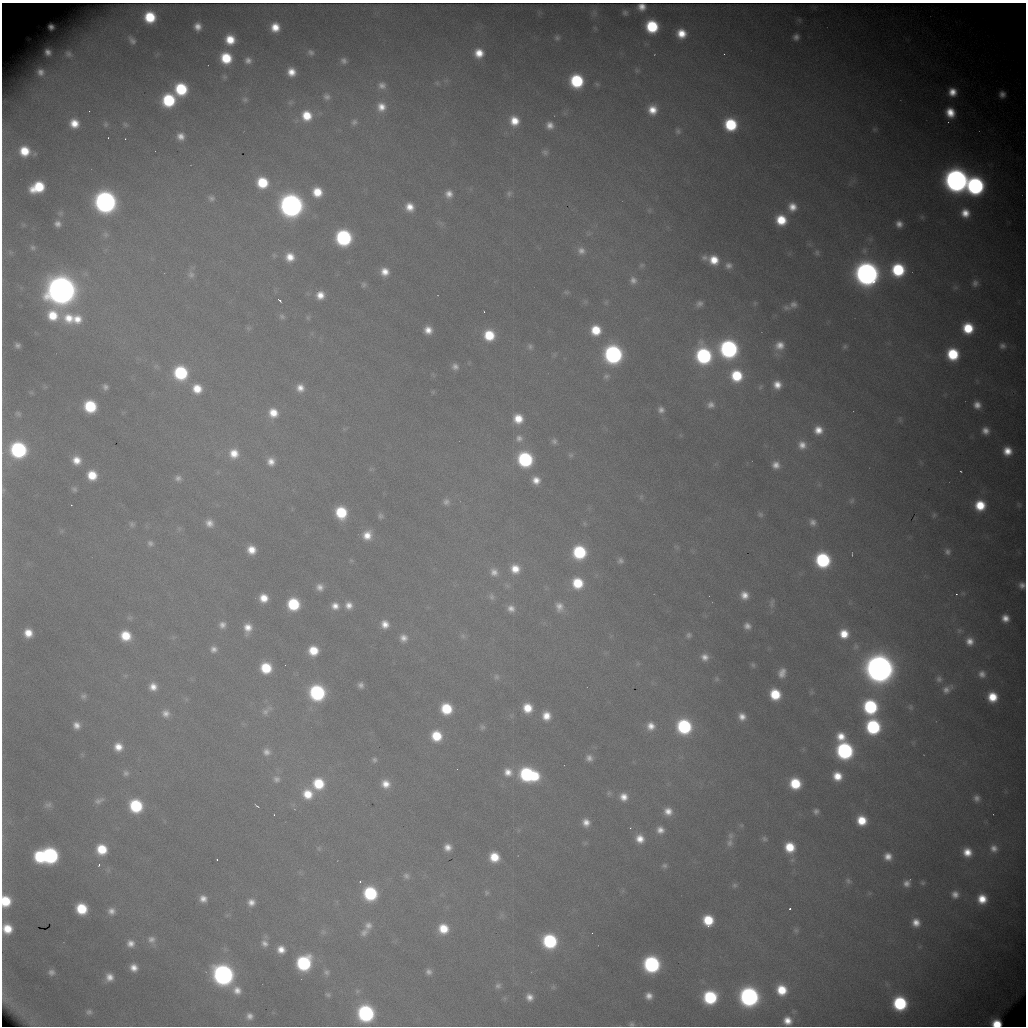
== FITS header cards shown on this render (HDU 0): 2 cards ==
NAXIS1  =                 1024 /fastest changing axis
NAXIS2  =                 1024 /next to fastest changing axis

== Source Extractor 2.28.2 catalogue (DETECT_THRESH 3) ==
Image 1024 x 1024 px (HDU 0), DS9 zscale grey, 1 PNG px = 1 image px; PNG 1028 x 1028 px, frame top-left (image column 1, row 1024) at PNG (2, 3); no overlay
Background 7820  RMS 83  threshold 250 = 3 sigma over >= 5 px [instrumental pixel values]
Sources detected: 351; all 351 listed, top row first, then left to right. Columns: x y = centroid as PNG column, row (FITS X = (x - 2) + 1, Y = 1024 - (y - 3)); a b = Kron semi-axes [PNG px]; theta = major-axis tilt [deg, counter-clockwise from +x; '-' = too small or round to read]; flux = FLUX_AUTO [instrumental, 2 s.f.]
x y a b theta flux
642 7 7 6 - 4.9e+04
594 13 10 7 -73 2.1e+04
625 13 7 6 - 1.7e+04
150 17 9 9 - 2.6e+05
799 20 7 5 -46 1.0e+04
198 26 11 10 - 6.4e+04
652 26 10 9 - 3.8e+05
51 27 6 6 - 3.7e+04
275 27 10 9 - 1.1e+05
595 28 7 4 -45 8.0e+03
681 34 9 8 - 1.2e+05
796 37 7 6 - 2.9e+04
557 38 8 6 -35 1.6e+04
132 40 7 4 -46 1.8e+04
230 40 10 10 - 1.4e+05
48 52 13 12 - 7.4e+04
311 52 9 7 -38 2.3e+04
479 53 10 9 - 1.1e+05
68 54 16 13 -31 7.3e+04
724 54 2 2 - 2.8e+03
226 58 10 10 - 2.5e+05
248 60 9 8 - 3.4e+04
344 61 8 7 - 2.5e+04
637 70 7 6 - 1.2e+04
41 72 14 13 - 7.5e+04
291 72 8 7 - 7.5e+04
224 77 8 6 -37 1.3e+04
577 81 10 9 - 4.9e+05
437 83 6 6 - 1.2e+04
597 84 8 5 -36 1.1e+04
382 85 11 9 -17 3.8e+04
181 89 10 9 - 3.8e+05
952 92 10 9 - 8.6e+04
1002 94 10 9 - 4.9e+04
327 97 9 8 - 2.5e+04
169 100 10 10 - 4.5e+05
245 100 8 7 - 1.9e+04
290 102 8 6 43 1.4e+04
381 107 12 11 - 8.0e+04
652 110 12 11 - 1.1e+05
89 111 2 2 - 3.0e+03
950 112 11 9 -68 1.2e+05
307 116 11 11 - 1.6e+05
514 121 12 11 - 1.2e+05
354 122 9 8 - 2.2e+04
74 123 8 8 - 9.7e+04
106 124 9 7 -90 1.8e+04
125 124 10 6 -25 1.7e+04
550 125 9 8 - 4.7e+04
731 125 10 10 - 4.0e+05
875 129 7 6 - 1.2e+04
678 131 11 9 -79 3.0e+04
181 136 8 7 - 4.7e+04
108 138 3 2 - 6.2e+03
125 139 2 2 - 4.2e+03
24 151 8 8 - 1.5e+05
545 152 9 7 -23 2.0e+04
956 180 13 13 - 4.6e+06
262 183 10 10 - 2.6e+05
975 186 12 11 - 1.7e+06
38 187 13 9 23 2.7e+05
317 192 10 9 - 1.4e+05
449 194 11 10 - 5.6e+04
509 194 9 8 - 1.9e+04
211 198 9 8 - 2.2e+04
105 202 12 12 - 3.4e+06
291 205 13 12 - 3.9e+06
410 207 11 9 -61 8.4e+04
792 207 11 11 - 8.1e+04
649 210 7 6 - 1.2e+04
61 213 7 7 - 1.3e+04
965 213 12 11 - 1.0e+05
922 217 6 6 - 1.2e+04
781 220 11 10 - 1.9e+05
441 223 9 4 -44 1.6e+04
58 224 7 6 - 3.0e+04
899 224 7 7 - 4.2e+04
105 234 8 7 - 1.8e+04
344 238 11 10 - 1.0e+06
33 247 8 7 - 1.8e+04
581 251 11 10 - 4.2e+04
10 252 9 6 -18 1.7e+04
817 253 9 7 -88 1.8e+04
290 257 10 10 - 9.0e+04
705 258 9 8 - 2.5e+04
714 260 11 10 - 1.3e+05
642 265 8 6 20 1.3e+04
729 265 11 10 - 4.0e+04
898 270 10 10 - 4.6e+05
385 272 9 8 - 7.3e+04
867 274 13 12 - 4.3e+06
191 275 10 10 - 2.8e+04
633 280 10 9 - 3.5e+04
975 283 10 9 - 3.3e+04
364 285 8 7 - 1.6e+04
955 287 8 5 -6 1.4e+04
61 290 16 16 - 7.0e+06
566 292 7 5 -1 1.1e+04
320 295 9 9 - 7.6e+04
280 300 4 2 - 1.3e+04
755 303 6 5 - 1.1e+04
699 304 8 7 - 2.6e+04
793 304 11 10 - 3.9e+04
786 308 12 8 -8 3.1e+04
484 312 2 2 - 3.3e+03
53 315 12 12 - 1.8e+05
282 316 9 7 -41 1.8e+04
72 318 32 15 -9 2.5e+05
308 318 8 6 -74 1.1e+04
248 328 8 5 -24 1.1e+04
968 328 9 9 - 2.4e+05
428 330 7 7 - 6.1e+04
596 330 10 9 - 1.7e+05
489 335 10 10 - 2.2e+05
17 345 6 5 - 2.2e+04
779 345 13 12 - 8.2e+04
845 346 7 6 - 1.3e+04
1003 346 9 8 - 2.7e+04
530 347 10 8 -78 2.2e+04
729 349 11 11 - 1.7e+06
613 354 11 11 - 1.7e+06
953 354 10 9 - 3.2e+05
704 356 12 10 -73 9.9e+05
455 366 8 7 - 2.9e+04
181 373 11 10 - 5.6e+05
606 376 10 8 31 2.6e+04
736 376 11 11 - 2.8e+05
777 385 9 8 - 7.1e+04
105 387 6 5 - 1.9e+04
760 387 9 5 59 1.1e+04
300 388 10 9 - 6.1e+04
197 389 11 10 - 1.2e+05
433 392 6 5 - 7.0e+03
31 393 7 4 -1 8.7e+03
711 405 10 9 - 3.6e+04
977 405 8 8 - 5.2e+04
90 406 10 9 - 3.5e+05
661 410 9 8 - 3.2e+04
273 413 11 10 - 1.1e+05
18 414 9 6 -26 1.5e+04
518 419 11 10 - 1.2e+05
900 420 8 6 -76 1.4e+04
818 430 9 9 - 7.5e+04
985 431 9 8 - 5.0e+04
519 438 11 11 - 4.1e+04
554 441 8 7 - 2.0e+04
802 445 10 10 - 5.6e+04
18 450 11 10 - 1.1e+06
1007 451 9 9 - 9.2e+04
234 453 12 12 - 1.1e+05
571 455 8 7 - 1.5e+04
525 459 11 10 - 7.5e+05
76 460 10 9 - 8.3e+04
271 461 9 9 - 5.8e+04
776 465 8 8 - 4.7e+04
961 471 3 2 - 5.0e+03
92 475 9 9 - 1.5e+05
178 478 9 8 - 2.6e+04
536 480 9 9 - 6.6e+04
74 489 7 6 - 1.6e+04
3 490 9 6 76 1.6e+04
641 497 8 6 88 1.2e+04
852 501 8 7 - 1.5e+04
446 502 10 9 - 2.9e+04
71 505 2 2 - 1.6e+04
980 505 10 10 - 1.9e+05
1019 505 8 6 -74 1.2e+04
341 512 10 9 - 2.9e+05
760 514 8 6 -4 1.5e+04
934 515 7 6 - 1.2e+04
380 516 7 6 - 1.7e+04
813 522 8 7 - 2.9e+04
209 523 9 8 - 4.8e+04
132 524 7 7 - 1.5e+04
179 529 7 6 - 1.2e+04
367 535 11 10 - 9.0e+04
150 543 9 8 - 2.3e+04
251 550 9 8 - 8.8e+04
579 552 10 10 - 5.0e+05
947 552 8 8 - 2.4e+04
351 560 6 5 - 9.2e+03
823 560 10 10 - 7.6e+05
620 561 7 7 - 2.1e+04
515 569 11 11 - 1.0e+05
494 572 12 11 - 5.5e+04
578 583 11 10 - 2.3e+05
1022 585 9 8 - 3.8e+04
320 587 9 9 - 4.4e+04
956 594 2 2 - 4.5e+03
744 595 10 9 - 6.4e+04
491 597 10 8 -69 2.5e+04
264 598 8 8 - 9.3e+04
772 603 14 7 79 2.3e+04
293 604 10 9 - 3.5e+05
349 605 10 9 - 5.5e+04
335 606 10 9 - 5.7e+04
559 607 14 11 -72 5.8e+04
511 608 11 9 -27 4.8e+04
130 618 8 6 1 1.4e+04
1005 618 8 7 - 5.9e+04
385 624 9 9 - 6.4e+04
222 625 9 9 - 3.6e+04
747 626 8 8 - 3.7e+04
248 628 11 8 84 7.7e+04
959 630 8 7 - 1.8e+04
28 633 8 7 - 9.3e+04
844 634 11 11 - 1.3e+05
689 635 8 7 - 1.9e+04
126 636 10 9 - 1.7e+05
463 636 8 7 - 1.9e+04
403 638 10 9 - 4.8e+04
970 641 10 10 - 6.2e+04
856 646 10 8 71 2.5e+04
214 649 9 8 - 3.5e+04
313 651 9 9 - 1.5e+05
705 657 9 8 - 4.5e+04
638 664 7 4 -18 8.8e+03
753 665 8 5 -62 1.3e+04
266 668 10 9 - 2.3e+05
879 669 15 15 - 6.7e+06
782 673 12 9 72 5.5e+04
982 674 10 10 - 4.5e+04
125 675 6 4 -18 8.5e+03
496 677 9 8 - 1.9e+04
717 679 7 7 - 1.2e+04
939 679 10 9 - 2.7e+04
361 685 6 5 - 2.4e+04
153 687 9 9 - 6.3e+04
947 689 16 10 35 5.2e+04
812 692 6 6 - 1.0e+04
317 693 11 10 - 9.0e+05
775 694 9 8 - 2.3e+05
83 696 7 7 - 1.8e+04
992 697 9 8 - 1.5e+05
870 707 11 10 - 6.8e+05
911 707 8 6 82 1.3e+04
527 708 9 9 - 1.3e+05
446 709 9 9 - 2.6e+05
265 712 13 9 42 3.7e+04
166 713 11 10 - 4.9e+04
546 716 11 10 - 8.9e+04
742 717 9 8 - 5.5e+04
76 725 8 7 - 4.5e+04
651 726 10 9 - 6.1e+04
684 726 10 10 - 7.0e+05
482 727 7 7 - 1.6e+04
873 727 11 10 - 7.4e+05
436 736 10 9 - 2.0e+05
841 737 10 9 - 9.8e+04
118 747 10 9 - 8.2e+04
845 751 11 10 - 1.3e+06
266 752 11 10 - 4.2e+04
589 758 9 9 - 3.6e+04
374 760 7 7 - 1.8e+04
508 772 12 11 - 7.4e+04
126 773 9 9 - 2.5e+04
528 775 16 10 -14 8.2e+05
837 776 9 8 - 1.1e+05
276 779 11 10 - 3.8e+04
795 783 9 9 - 2.6e+05
318 784 12 11 - 2.5e+05
386 784 10 10 - 7.8e+04
609 793 8 8 - 1.5e+04
308 794 13 12 - 1.5e+05
624 797 10 9 - 6.6e+04
977 798 9 8 - 3.4e+04
99 801 16 8 22 3.7e+04
48 805 12 8 10 2.7e+04
136 806 10 10 - 4.7e+05
257 806 5 2 - 7.9e+03
668 811 9 8 - 6.2e+04
816 811 7 7 - 2.2e+04
274 815 2 2 - 3.6e+03
862 820 9 9 - 1.6e+05
586 822 9 8 - 5.7e+04
630 828 4 3 - 4.4e+03
660 830 9 8 - 4.7e+04
730 836 10 8 79 2.4e+04
640 839 10 9 - 8.1e+04
764 839 8 6 -27 1.7e+04
730 843 11 10 - 3.3e+04
448 847 7 7 - 5.2e+04
790 847 11 10 - 1.8e+05
319 848 7 6 - 1.3e+04
994 848 10 9 - 4.6e+04
102 849 10 10 - 2.0e+05
967 852 10 9 - 9.6e+04
50 855 11 10 - 1.1e+06
40 856 10 9 - 4.0e+05
888 856 8 8 - 5.7e+04
494 857 9 8 - 1.5e+05
217 859 3 2 - 1.0e+04
99 865 3 2 - 1.3e+04
664 866 8 7 - 1.8e+04
406 876 10 8 -37 2.6e+04
360 881 3 3 - 8.7e+03
848 881 10 7 -34 1.8e+04
907 883 9 8 - 3.9e+04
922 883 7 6 - 1.2e+04
735 885 7 7 - 1.6e+04
370 893 10 10 - 5.6e+05
486 893 7 6 - 1.3e+04
955 894 10 9 - 4.8e+04
203 899 8 7 - 4.7e+04
982 899 10 9 - 1.3e+05
6 901 10 9 - 2.3e+05
251 902 9 9 - 4.8e+04
81 909 9 9 - 2.4e+05
790 909 3 2 - 1.2e+04
111 911 9 9 - 4.2e+04
227 915 7 4 18 9.5e+03
708 920 9 9 - 2.2e+05
916 923 9 8 - 6.5e+04
368 925 12 11 - 4.7e+04
7 929 10 10 - 1.5e+05
443 929 10 10 - 1.5e+05
796 930 8 7 - 1.5e+04
323 932 9 7 -55 1.8e+04
364 932 12 9 32 3.5e+04
592 933 3 2 - 3.9e+03
151 940 12 11 - 4.1e+04
550 941 10 10 - 6.6e+05
131 943 9 9 - 4.7e+04
264 943 11 9 -45 4.1e+04
281 949 9 9 - 6.9e+04
304 963 11 10 - 7.4e+05
652 964 11 10 - 1.2e+06
134 968 8 7 - 5.7e+04
51 972 7 6 - 2.5e+04
326 972 10 9 - 2.7e+04
429 972 7 7 - 2.6e+04
223 975 12 11 - 2.7e+06
109 977 9 9 - 6.0e+04
498 986 9 8 - 2.4e+04
553 987 7 6 - 1.2e+04
237 990 11 10 - 6.0e+04
782 990 10 10 - 1.8e+05
357 991 9 7 45 2.0e+04
328 995 9 7 -20 1.8e+04
649 996 8 7 - 4.7e+04
529 997 10 9 - 5.2e+04
710 997 10 10 - 5.8e+05
749 997 11 11 - 2.3e+06
4 998 7 5 -33 1.5e+04
900 1003 10 10 - 6.8e+05
89 1012 10 8 -3 2.4e+04
366 1013 11 11 - 1.2e+06
250 1016 8 8 - 3.4e+04
787 1021 9 9 - 7.6e+04
996 1023 8 6 -12 1.6e+05
632 1024 7 6 - 1.5e+04
At the frame edge (FLAGS 8, measured only in part): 7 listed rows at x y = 642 7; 3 490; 1022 585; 6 901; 7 929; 996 1023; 632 1024